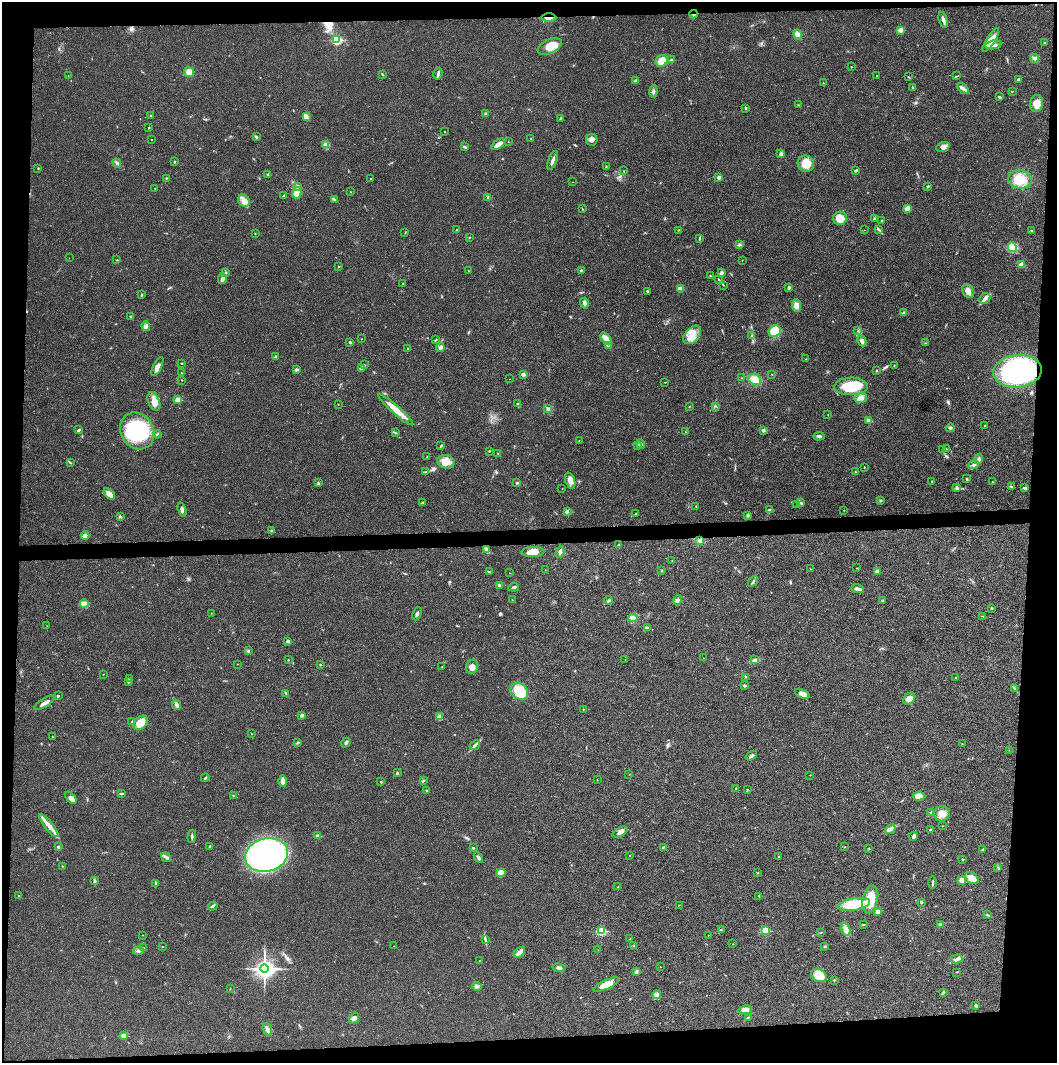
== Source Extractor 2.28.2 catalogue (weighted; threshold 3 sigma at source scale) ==
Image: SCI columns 4-4220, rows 1-4243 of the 4221 x 4243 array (HDU 1 of 3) = the unmasked area's bounding box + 8 px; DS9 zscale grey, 4 x 4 block average (1 PNG px = mean of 4 x 4 image px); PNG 1059 x 1065 px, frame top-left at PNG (2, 2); each listed source drawn as its Kron ellipse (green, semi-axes under 4 px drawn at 4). Shown black and unused: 9% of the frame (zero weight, under 3 of 4 exposures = <1% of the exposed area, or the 3 px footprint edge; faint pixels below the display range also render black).
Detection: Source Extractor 2.28.2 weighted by HDU 2 'WHT'. Background 0.019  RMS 0.0051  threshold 0.0229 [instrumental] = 3 sigma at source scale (4.5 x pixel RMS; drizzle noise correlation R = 1.50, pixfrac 1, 0.05/0.05 arcsec/px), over >= 5 px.
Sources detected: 383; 4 coinciding with a brighter row at this scale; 11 inside a brighter listed object's ellipse — not listed separately; the other 368 listed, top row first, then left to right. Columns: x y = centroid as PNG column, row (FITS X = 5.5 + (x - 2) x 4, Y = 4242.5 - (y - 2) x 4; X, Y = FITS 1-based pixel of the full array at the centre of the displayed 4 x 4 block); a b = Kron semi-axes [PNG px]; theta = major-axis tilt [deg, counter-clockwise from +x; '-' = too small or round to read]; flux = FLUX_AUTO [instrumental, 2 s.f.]
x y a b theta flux
694 14 4 2 - 3.4
549 18 7 2 -1 8
943 20 8 3 -74 11
900 30 2 2 - 47
798 34 5 3 - 25
337 40 2 2 - 230
991 40 14 4 57 37
1045 42 2 2 - 1.8
993 45 8 4 9 14
550 47 13 7 25 51
1035 58 4 3 - 9.2
671 60 2 2 - 13
661 61 6 5 - 35
851 67 2 2 - 1.4
189 72 5 4 - 28
382 74 3 2 - 2.8
438 74 6 2 77 6.8
68 75 2 2 - 1.4
877 76 2 2 - 2.7
957 76 3 2 - 1.9
908 77 3 2 - 1.9
1018 79 4 2 - 3.6
635 81 4 3 - 5.2
823 83 2 2 - 0.77
912 87 3 2 - 1.9
963 88 6 3 -46 9.6
653 91 6 2 83 6.7
1012 91 2 2 - 1.3
999 97 2 2 - 7
1036 103 8 6 79 27
798 105 2 2 - 1
746 108 3 2 - 2.8
485 114 3 2 - 3.1
151 116 2 2 - 1.6
306 116 4 3 - 6.4
560 118 2 2 - 2.2
149 127 2 2 - 2.2
444 132 2 2 - 0.91
256 137 3 2 - 4.3
531 138 2 2 - 0.82
151 139 2 2 - 1.5
592 140 6 5 - 12
508 142 2 2 - 0.97
498 144 7 3 36 25
326 145 4 3 - 11
465 147 3 2 - 5
943 147 7 4 16 12
781 154 4 3 - 8.2
552 160 10 2 70 13
175 162 2 2 - 1.9
117 163 4 3 - 5.6
806 164 8 8 - 54
606 166 3 2 - 1.5
38 168 3 2 - 2
856 170 3 2 - 6.7
624 171 2 2 - 1.3
268 175 3 3 - 5
719 177 2 2 - 27
166 178 2 2 - 1.7
370 179 2 2 - 1.8
1020 179 12 9 -5 58
572 182 2 2 - 0.67
298 186 3 3 - 4.1
928 186 2 2 - 4.2
155 188 2 2 - 1.2
350 192 2 2 - 1.3
297 193 6 4 77 39
284 195 2 2 - 2.5
488 197 3 2 - 4
334 199 3 2 - 3.1
244 200 6 5 - 21
908 208 4 3 - 16
582 209 2 2 - 1.1
840 218 7 6 - 42
874 219 3 2 - 4.5
882 221 2 2 - 1.6
878 229 3 2 - 3.3
456 230 2 2 - 1.5
679 230 2 2 - 1.5
864 230 2 2 - 0.66
1031 230 2 2 - 2
405 233 2 2 - 0.95
255 234 2 2 - 1.2
469 237 2 2 - 3
700 239 3 2 - 2.4
739 244 3 2 - 2.6
1012 247 5 4 - 12
69 258 2 2 - 0.77
117 260 2 2 - 1.5
742 260 2 2 - 0.96
1022 265 3 3 - 18
339 266 2 2 - 1.5
581 270 2 2 - 4.1
468 271 2 2 - 0.9
226 273 2 2 - 2.5
721 273 3 3 - 7.9
710 275 2 2 - 1.8
222 279 5 3 - 10
719 280 2 2 - 1.7
403 283 2 2 - 1.7
723 285 2 2 - 0.91
789 288 3 2 - 7.1
680 289 3 3 - 18
647 291 4 2 - 2.8
968 291 7 5 -59 15
142 295 2 2 - 2.9
985 299 6 5 - 11
584 303 5 3 - 8.6
797 306 6 4 -83 14
904 313 3 2 - 4.4
130 317 2 2 - 1.4
146 326 5 4 - 8.4
775 331 6 5 - 51
858 331 2 2 - 1.8
692 335 11 7 47 37
751 335 2 2 - 1.1
606 338 7 3 -51 27
361 339 2 2 - 0.75
435 340 2 2 - 2.9
862 341 5 3 - 9.9
350 342 2 2 - 10
925 343 3 2 - 1.7
608 345 4 3 - 7.9
440 348 4 3 - 11
408 349 2 2 - 2
275 357 3 2 - 4.9
806 359 2 2 - 1.1
181 363 2 2 - 3.8
364 365 3 2 - 2.3
157 366 10 3 63 15
894 366 2 2 - 1.2
361 368 4 4 - 7.5
297 369 3 3 - 5.1
876 371 2 2 - 1.9
1018 371 24 16 6 490
181 373 2 2 - 1.7
523 374 2 2 - 26
772 374 2 2 - 1.5
742 378 2 2 - 2
509 379 2 2 - 0.65
182 380 2 2 - 1.1
755 380 7 5 -29 41
665 382 2 2 - 1.7
851 386 17 9 2 110
861 398 6 4 9 13
178 400 2 2 - 61
154 402 10 5 -65 25
338 404 2 2 - 1.2
518 404 4 2 - 3.4
689 406 2 2 - 0.96
716 406 2 2 - 1
548 409 3 2 - 3.6
396 410 23 3 -41 55
828 415 2 2 - 0.7
868 420 3 3 - 7.3
985 425 3 2 - 2.4
950 428 4 2 - 4
79 430 4 2 - 4.2
763 430 2 2 - 20
137 431 19 16 -57 230
685 432 2 2 - 0.85
395 433 3 2 - 1.9
157 434 4 2 - 3
819 436 5 3 - 7.9
579 440 2 2 - 0.89
641 444 4 3 - 5.2
638 445 2 2 - 2
441 446 4 2 - 3.2
946 449 3 2 - 1.6
943 450 3 2 - 2.3
489 451 2 2 - 4.3
498 453 2 2 - 0.99
427 457 2 2 - 1.5
978 459 5 3 - 7.7
446 462 9 6 -14 26
70 463 3 2 - 2.1
974 465 5 3 - 7.4
864 467 2 2 - 1.4
425 472 2 2 - 1.7
855 472 2 2 - 1.2
967 479 2 2 - 2.1
570 481 8 4 -70 18
932 481 2 2 - 1.3
516 482 2 2 - 4.3
992 482 2 2 - 1.1
318 483 3 2 - 2.8
1011 486 3 2 - 2.6
956 487 3 2 - 3
1024 488 3 2 - 4.3
562 489 2 2 - 0.9
109 494 7 3 -44 27
880 501 2 2 - 3.3
422 503 3 2 - 3
801 503 4 2 - 3.8
796 505 2 2 - 1.9
696 506 2 2 - 1.1
182 510 7 3 -70 7.4
770 510 4 3 - 6
844 510 2 2 - 0.99
567 511 4 2 - 4
635 514 2 2 - 0.99
748 515 3 2 - 2.9
120 516 3 2 - 2.8
272 530 2 2 - 1.2
85 536 4 2 - 25
700 541 3 3 - 12
619 545 2 2 - 2.6
487 550 4 2 - 5.1
533 552 11 5 2 32
560 552 6 2 70 7.9
672 560 2 2 - 1.1
857 568 2 2 - 1.2
811 569 2 2 - 0.56
545 570 2 2 - 0.56
661 570 3 2 - 2.3
489 572 2 2 - 2.6
877 572 4 4 - 10
510 573 2 2 - 0.87
753 581 6 2 54 4.5
499 585 4 2 - 3.3
514 587 5 2 - 5.3
857 589 6 3 -14 9.2
512 600 2 2 - 1.2
608 600 4 2 - 3.8
678 600 5 3 - 7.6
883 600 4 2 - 3.1
84 604 4 3 - 8
992 608 2 2 - 1.9
211 613 2 2 - 1.2
417 614 7 2 66 6.2
982 616 2 2 - 1
633 618 5 3 - 9.6
47 626 2 2 - 0.72
648 628 4 3 - 4.7
288 641 2 2 - 9.8
248 651 3 2 - 3.3
703 658 2 2 - 1.1
625 659 2 2 - 0.55
288 660 2 2 - 1.3
754 660 3 2 - 3.3
237 664 2 2 - 0.74
320 665 2 2 - 2.7
442 666 2 2 - 0.82
472 667 7 6 - 16
103 674 2 2 - 0.92
745 677 2 2 - 1.2
956 677 2 2 - 2
129 679 2 2 - 1.9
128 682 3 2 - 3.2
744 686 2 2 - 11
1014 688 2 2 - 0.98
519 691 9 7 -42 88
286 693 2 2 - 1.6
802 694 8 3 -25 17
58 696 3 2 - 3.4
909 699 7 5 42 20
45 703 12 3 33 18
176 705 5 3 - 10
583 709 2 2 - 1.2
302 715 2 2 - 8.1
440 716 3 2 - 4.3
131 722 3 2 - 1.6
141 723 8 5 45 57
251 734 2 2 - 0.94
52 737 2 2 - 1.2
298 742 3 2 - 2.3
346 743 5 2 - 5.4
962 744 2 2 - 1.2
475 745 5 2 - 6.4
1009 750 2 2 - 0.75
751 756 6 3 36 6.6
397 773 3 2 - 2.7
629 774 2 2 - 0.76
810 775 2 2 - 0.77
205 778 4 2 - 3.9
423 780 3 2 - 2.8
597 780 2 2 - 0.77
283 781 6 3 -89 17
381 782 2 2 - 2
736 788 2 2 - 2
747 789 2 2 - 2.2
426 790 3 2 - 1.9
121 794 3 2 - 4
233 795 2 2 - 1.6
919 796 6 4 5 26
71 798 7 4 -47 13
930 813 2 2 - 1.9
942 814 8 7 - 26
49 826 14 3 -50 26
943 826 2 2 - 0.79
890 829 6 4 44 11
931 829 2 2 - 2.6
620 832 8 4 27 12
192 836 6 2 86 4.6
318 836 2 2 - 30
914 836 4 2 - 9.3
210 846 2 2 - 1.5
58 847 2 2 - 5.2
663 847 2 2 - 2.8
845 847 2 2 - 2.3
473 848 2 2 - 8.5
868 848 2 2 - 1.2
982 850 3 2 - 3
267 855 22 16 14 750
630 855 2 2 - 0.85
166 857 5 3 - 8.1
779 857 2 2 - 1.9
478 858 5 2 - 7.4
962 859 3 2 - 2.2
63 866 4 2 - 1.7
998 867 2 2 - 1.1
501 873 4 4 - 24
758 873 2 2 - 0.83
972 878 7 5 -37 30
962 880 2 2 - 68
94 881 3 2 - 2.1
155 883 3 2 - 2.5
933 883 6 2 90 3.1
618 887 2 2 - 0.83
18 896 3 2 - 1.4
759 896 2 2 - 1.3
870 899 14 7 77 65
921 902 4 2 - 3.4
854 904 16 6 10 86
679 905 2 2 - 1.2
213 906 5 3 - 5
878 912 3 3 - 11
987 915 3 2 - 3.5
863 925 3 2 - 1.9
940 925 3 3 - 5
721 930 2 2 - 1.1
846 930 6 4 -65 19
601 931 2 2 - 210
765 931 2 2 - 130
821 932 3 2 - 1.5
143 935 2 2 - 0.84
708 935 2 2 - 0.86
630 939 2 2 - 1.9
485 940 3 2 - 3.8
733 944 2 2 - 0.85
162 946 2 2 - 1.2
394 946 2 2 - 0.62
634 946 4 2 - 1.5
825 947 3 2 - 1.9
144 948 2 2 - 1.8
598 950 2 2 - 0.4
138 951 5 3 - 8.1
519 952 7 3 43 21
957 959 6 3 14 8.8
479 961 2 2 - 0.82
660 967 2 2 - 0.65
559 968 6 3 -10 7.5
264 969 4 3 - 1500
636 972 3 3 - 4.8
957 972 3 2 - 1.4
819 976 8 6 -29 56
834 980 2 2 - 5.2
606 984 14 4 25 36
477 986 5 2 - 5.4
230 989 2 2 - 1.1
943 992 2 2 - 1.7
657 995 4 2 - 5
976 1005 3 3 - 5.1
745 1010 7 4 8 19
748 1017 3 2 - 1.7
354 1018 6 4 57 13
267 1029 7 3 -72 11
123 1036 2 2 - 41
Overlapping masked pixels (flux is a lower limit): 2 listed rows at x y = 694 14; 549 18
Diffuse or blended objects may show on this block-average render without a row.